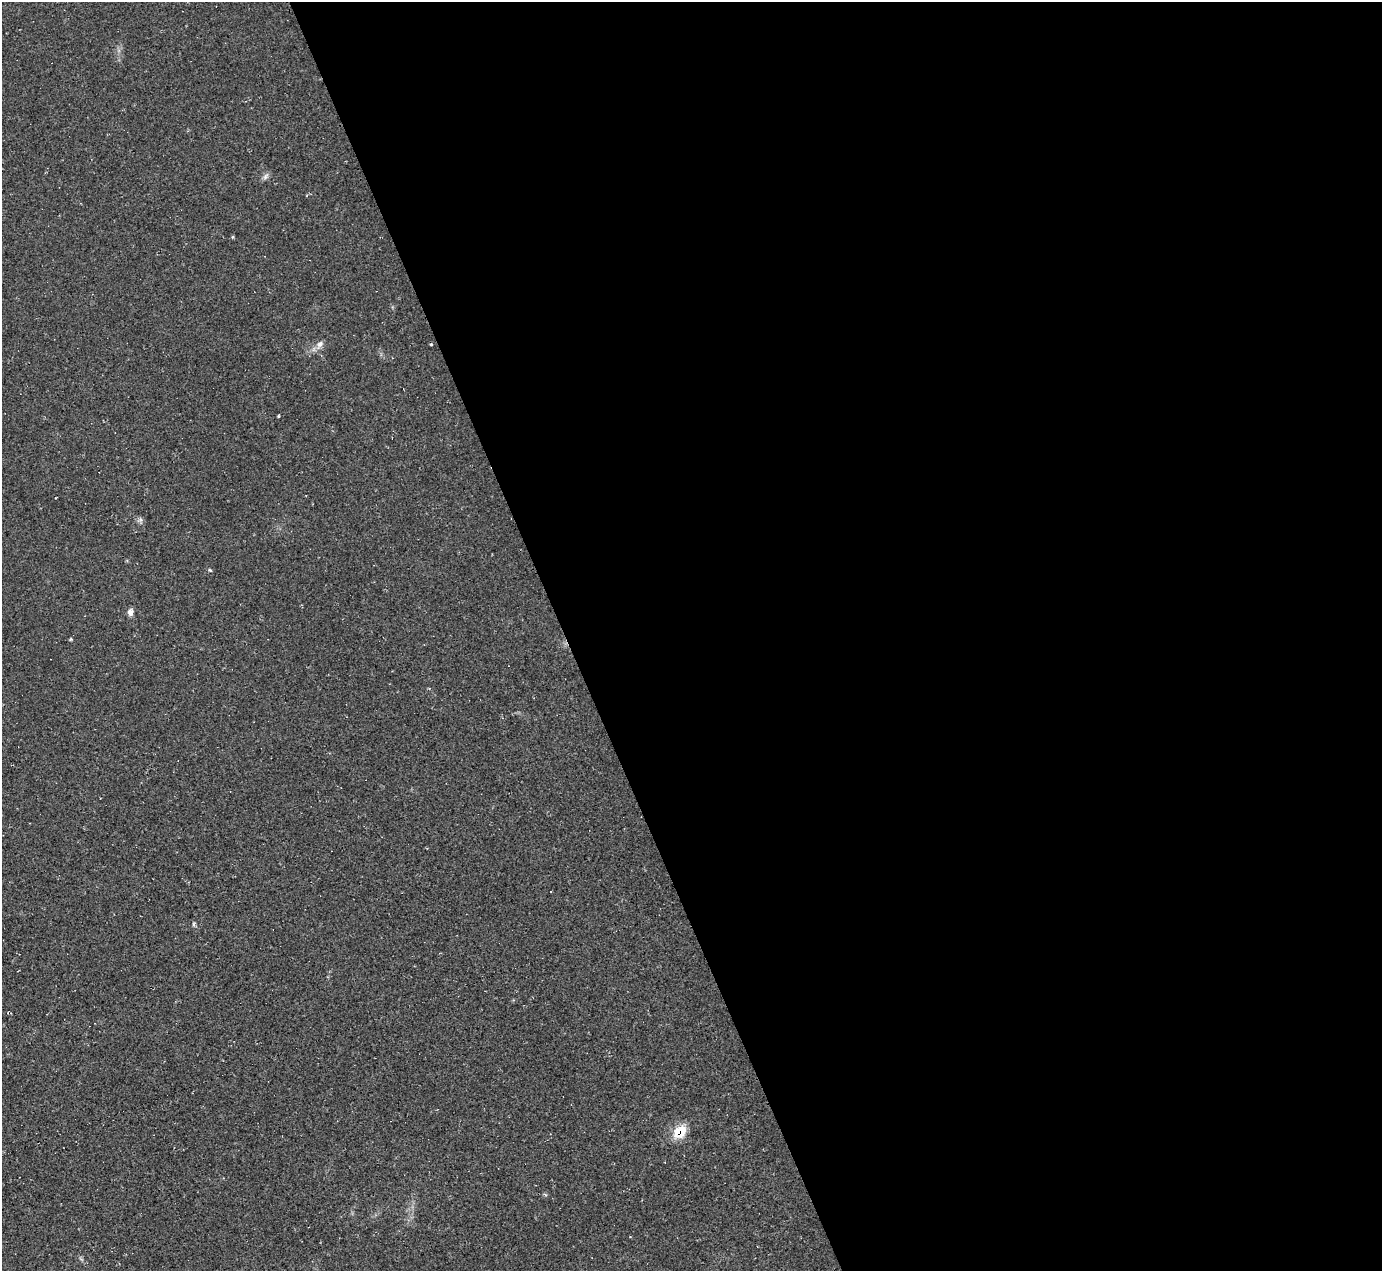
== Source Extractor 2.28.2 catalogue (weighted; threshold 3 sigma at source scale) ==
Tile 8 of 4 x 4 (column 4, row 2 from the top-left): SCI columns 4149-5528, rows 2820-4088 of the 5528 x 5512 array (HDU 1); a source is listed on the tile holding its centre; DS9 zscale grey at full resolution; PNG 1384 x 1273 px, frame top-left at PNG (2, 2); no overlay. Shown black and unused: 59% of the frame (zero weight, under 2 of 3 exposures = <1% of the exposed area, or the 3 px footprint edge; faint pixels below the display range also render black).
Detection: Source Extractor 2.28.2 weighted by HDU 2 'WHT'; one run over the whole footprint, this tile lists its part. Background 0.05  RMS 0.0067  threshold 0.0303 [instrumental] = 3 sigma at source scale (4.5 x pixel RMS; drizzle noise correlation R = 1.50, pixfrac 1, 0.05/0.05 arcsec/px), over >= 5 px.
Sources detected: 10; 1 inside a brighter listed object's ellipse — not listed separately; the other 9 listed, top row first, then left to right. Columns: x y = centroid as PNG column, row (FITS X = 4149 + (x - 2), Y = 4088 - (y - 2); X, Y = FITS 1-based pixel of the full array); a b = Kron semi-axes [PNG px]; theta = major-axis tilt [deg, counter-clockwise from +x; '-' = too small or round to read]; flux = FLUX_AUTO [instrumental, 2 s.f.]
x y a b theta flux
265 176 10 6 46 2.2
233 237 4 3 - 0.76
320 344 13 7 53 3.6
431 344 3 3 - 0.78
210 570 6 3 -36 0.76
130 613 8 7 - 2.9
71 639 4 4 - 0.71
677 1132 20 12 82 10
545 1194 5 3 - 0.91
Overlapping masked pixels (flux is a lower limit): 1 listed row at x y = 677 1132